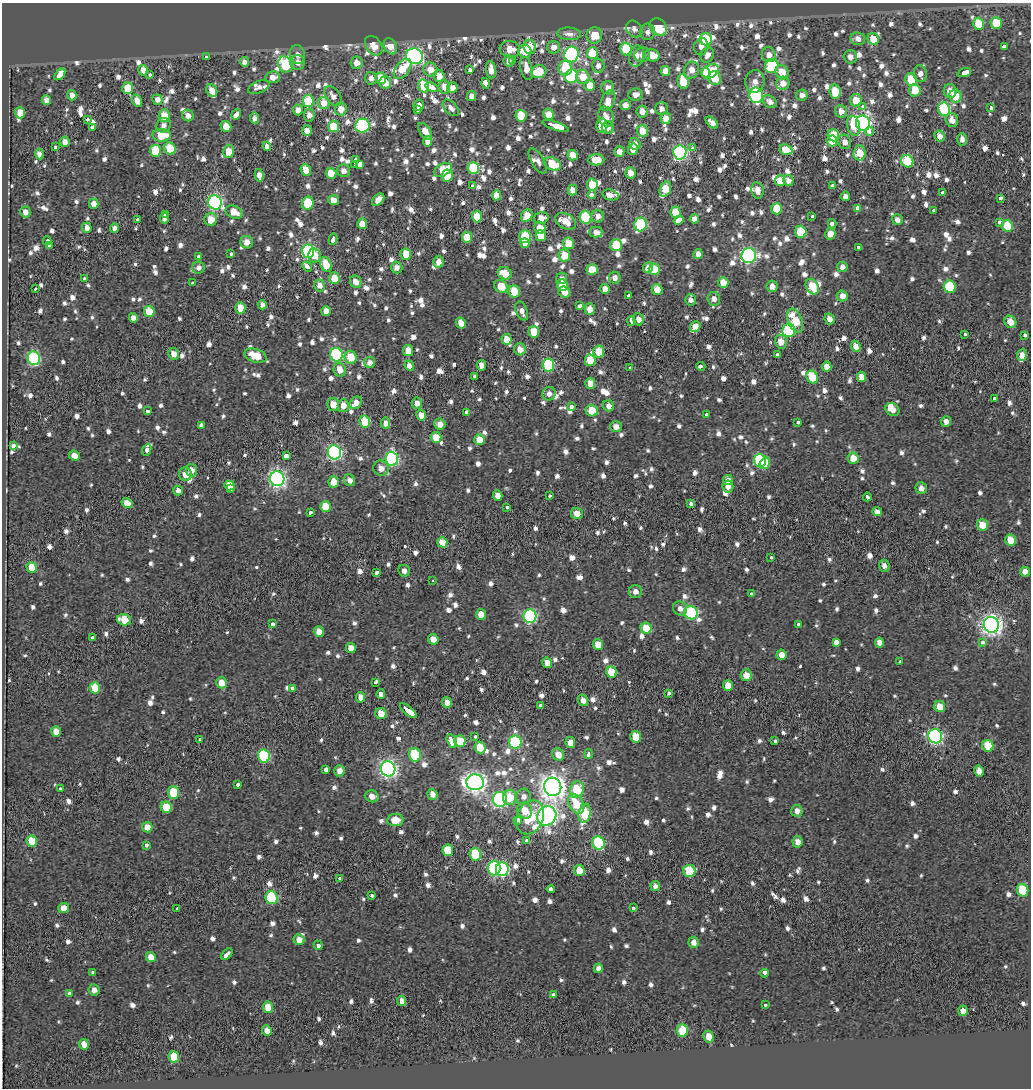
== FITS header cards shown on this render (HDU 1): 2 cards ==
NAXIS1  =                 1029
NAXIS2  =                 1086

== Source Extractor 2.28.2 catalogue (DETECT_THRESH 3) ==
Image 1029 x 1086 px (HDU 1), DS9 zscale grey, 1 PNG px = 1 image px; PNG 1033 x 1090 px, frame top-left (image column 1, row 1086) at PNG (2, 3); each listed source drawn as its Kron ellipse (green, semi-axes under 4 px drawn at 4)
Background 0.39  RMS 2.2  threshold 6.5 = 3 sigma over >= 5 px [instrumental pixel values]
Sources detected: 1343; of the 1343, the 500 brightest by FLUX_AUTO listed and drawn (843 fainter detections omitted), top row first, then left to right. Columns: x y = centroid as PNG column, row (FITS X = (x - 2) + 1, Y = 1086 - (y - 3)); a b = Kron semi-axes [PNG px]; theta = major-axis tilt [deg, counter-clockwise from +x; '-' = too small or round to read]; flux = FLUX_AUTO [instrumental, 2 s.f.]
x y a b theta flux
996 23 6 5 - 4900
978 24 6 5 - 4500
658 27 9 7 -43 5000
634 29 9 7 -47 810
647 32 8 7 - 830
569 34 12 6 -3 1200
594 35 8 8 - 2900
706 39 6 6 - 6600
858 39 7 6 - 1300
873 39 6 5 - 3100
374 46 11 7 -54 2200
390 46 8 6 -64 1800
1004 46 4 3 - 2100
530 47 7 6 - 2700
553 47 6 6 - 1200
701 47 8 7 - 1000
510 49 10 8 -9 2200
626 49 6 5 - 7000
525 51 7 6 - 2500
592 53 6 5 - 5000
571 54 8 7 - 31000
297 55 9 7 -81 990
642 55 8 7 - 1200
652 55 7 6 - 2500
707 55 8 6 62 1100
769 55 7 7 - 1200
414 56 8 7 - 36000
636 56 11 7 77 990
206 57 3 3 - 1400
850 57 6 6 - 910
513 60 3 3 - 4300
508 61 6 5 - 970
244 62 5 4 - 810
298 62 7 7 - 970
357 63 6 6 - 1300
285 64 8 7 - 11000
598 66 7 6 - 900
772 66 7 6 - 9800
565 68 7 7 - 4400
402 69 11 7 52 3400
526 69 11 6 -75 1900
143 70 5 4 - 1300
430 70 7 7 - 2000
470 70 3 3 - 1600
491 70 8 5 -83 1400
691 70 8 7 - 1600
539 71 8 6 11 4300
665 71 5 5 - 1500
710 71 9 6 32 8000
706 72 5 4 - 2900
782 72 7 6 - 2400
964 73 7 3 20 11000
60 74 7 4 46 3500
920 74 8 6 -79 1100
150 75 3 3 - 1000
439 76 6 5 - 1800
571 76 7 6 - 12000
273 77 7 6 - 1500
583 77 7 7 - 2900
371 78 6 6 - 980
381 78 6 5 - 3200
715 78 7 6 - 3400
911 80 6 5 - 4600
755 81 11 9 80 1200
683 82 7 5 -77 5200
385 83 6 6 - 1700
485 83 5 3 - 4000
783 83 7 6 - 1400
589 85 6 5 - 2300
424 86 7 5 -77 6400
259 87 11 6 21 810
432 87 7 3 -18 6100
444 87 7 5 -85 1500
128 88 6 5 - 4300
452 88 5 5 - 1200
608 88 6 6 - 1000
212 90 6 5 - 1500
915 90 6 5 - 2900
950 91 7 6 - 1500
835 92 7 5 -81 4000
635 94 7 6 - 870
72 95 5 4 - 900
756 95 8 6 -78 25000
802 95 6 5 - 900
333 96 11 7 -55 1100
471 96 5 4 - 1200
955 96 6 6 - 3100
46 100 5 4 - 1200
157 100 5 5 - 920
608 100 11 6 65 1500
856 100 6 6 - 2800
137 101 6 5 - 1200
308 101 6 5 - 7300
770 102 8 5 -33 810
324 103 6 6 - 1900
419 105 6 5 - 970
625 105 5 5 - 1200
863 107 4 4 - 1400
451 108 10 6 -46 890
991 108 4 3 - 2000
341 109 6 6 - 1900
662 109 7 6 - 830
944 109 7 6 - 15000
298 110 5 5 - 1200
418 110 3 3 - 1400
642 111 6 5 - 1100
841 111 6 6 - 1200
20 113 5 5 - 2200
236 114 5 3 - 13000
548 114 5 5 - 2100
309 115 6 5 - 1000
164 116 6 5 - 2500
188 116 6 5 - 870
521 116 6 5 - 4100
606 117 10 7 -76 1100
254 118 5 4 - 860
666 118 5 5 - 1400
88 119 3 3 - 1200
952 120 7 6 - 1400
712 123 7 4 -43 970
863 123 7 7 - 52000
163 125 7 7 - 820
602 125 7 5 -90 2700
226 126 6 5 - 1800
334 126 6 5 - 4500
362 126 7 7 - 20000
556 126 14 3 -18 15000
854 126 10 6 -77 3500
92 127 3 3 - 1100
608 128 6 6 - 880
307 131 5 5 - 1600
425 131 9 5 -56 1700
643 131 6 5 - 2900
869 131 4 3 - 3700
162 135 9 6 -4 4900
833 135 6 5 - 4300
939 136 5 5 - 1200
962 139 6 5 - 830
428 141 5 4 - 1100
832 141 5 5 - 2000
65 142 5 4 - 970
845 142 7 6 - 1000
635 144 6 5 - 870
267 146 5 4 - 860
55 147 3 3 - 1100
692 147 3 3 - 1100
170 149 6 5 - 6300
633 149 5 5 - 1600
786 150 6 5 - 2600
155 151 6 5 - 6500
229 151 6 5 - 2400
619 151 5 5 - 1100
680 152 7 6 - 32000
859 153 7 6 - 3600
39 154 5 4 - 1100
573 155 5 5 - 1700
356 160 3 3 - 12000
596 160 8 5 2 3400
538 161 14 6 -59 820
907 161 6 6 - 8300
355 164 4 3 - 930
360 164 4 3 - 5700
552 164 9 6 -24 5000
473 168 6 6 - 9000
306 170 6 5 - 2000
443 170 9 6 30 4000
344 171 6 6 - 1000
331 173 5 5 - 3000
630 173 5 5 - 1300
259 175 6 4 -81 1000
447 176 6 5 - 5000
788 180 5 5 - 1100
780 181 5 5 - 2400
592 185 6 5 - 3500
472 186 3 3 - 2300
833 186 4 3 - 7200
665 189 8 5 67 4200
572 190 5 5 - 1200
757 190 8 6 -81 1100
943 193 3 3 - 2400
496 195 5 4 - 1700
592 195 4 3 - 3000
610 195 8 5 -15 1100
845 196 5 4 - 830
1000 198 3 3 - 1900
333 200 5 5 - 1700
378 200 7 5 46 1200
215 202 7 6 - 30000
308 203 7 6 - 5200
94 204 5 4 - 1300
858 208 3 3 - 3300
777 209 6 5 - 4000
934 210 3 3 - 1600
25 212 5 5 - 1000
234 212 9 6 -25 2100
675 212 5 5 - 2600
165 214 3 3 - 900
477 216 6 5 - 2600
527 216 7 5 57 2700
598 216 6 6 - 920
585 217 6 6 - 10000
812 217 3 3 - 1300
164 218 5 4 - 820
541 218 7 6 - 1300
211 219 6 6 - 2300
694 219 4 4 - 950
137 220 3 3 - 1100
678 220 5 3 - 7200
897 220 5 5 - 830
565 221 11 7 -27 2600
999 222 4 3 - 3000
362 224 5 5 - 1800
640 224 7 6 - 14000
832 224 4 4 - 1800
1007 226 6 5 - 5400
87 228 5 4 - 1100
114 228 5 4 - 810
540 228 6 5 - 2000
596 232 7 5 0 850
801 232 6 5 - 6600
830 234 6 5 - 1600
541 236 5 5 - 2300
467 237 5 5 - 3300
525 237 6 6 - 6600
333 239 5 3 - 3900
47 241 4 3 - 1900
247 242 6 6 - 1100
525 243 5 5 - 1100
568 243 6 5 - 2700
49 245 3 3 - 1400
616 245 6 5 - 4400
858 247 4 3 - 1500
308 251 6 6 - 19000
231 253 3 3 - 1400
406 254 6 5 - 4000
698 254 5 4 - 850
314 255 7 6 - 2200
564 255 6 6 - 2800
749 256 7 7 - 35000
199 257 3 3 - 1900
438 262 6 5 - 1100
326 264 8 5 -68 3300
198 267 6 6 - 860
307 267 5 3 - 3300
842 267 5 5 - 820
397 268 6 5 - 910
648 268 5 5 - 1500
654 269 6 5 - 3400
592 270 6 5 - 3600
505 273 7 6 - 2600
84 278 3 3 - 1300
334 278 6 5 - 2500
562 278 6 5 - 820
615 278 6 5 - 860
356 282 6 5 - 1300
723 282 5 5 - 2500
193 283 4 3 - 3100
319 285 6 5 - 1200
562 285 6 5 - 3000
501 286 7 5 -38 3400
772 286 6 5 - 1100
812 286 8 6 -60 4000
950 287 6 6 - 7600
35 289 3 3 - 1100
605 289 5 4 - 1100
657 290 5 5 - 2000
514 292 6 5 - 4300
564 292 6 5 - 1500
628 296 3 3 - 1700
842 296 5 5 - 1300
714 299 6 6 - 1000
691 300 6 5 - 810
262 305 4 4 - 840
580 306 4 3 - 1900
240 308 5 5 - 2600
590 309 6 5 - 1600
149 311 5 5 - 3700
326 311 5 5 - 1300
522 311 10 6 -70 890
133 318 5 4 - 1000
638 319 6 5 - 1100
829 319 5 4 - 1100
631 321 5 3 - 4300
795 321 13 7 -68 4700
1010 322 6 5 - 1800
461 323 5 5 - 1500
695 326 5 5 - 1500
789 331 6 6 - 15000
534 332 6 5 - 3500
965 334 3 3 - 1300
1025 335 3 3 - 1700
507 339 5 5 - 2000
781 342 7 6 - 1400
856 346 6 4 -66 1200
520 349 6 5 - 1600
408 351 5 5 - 2200
599 352 6 5 - 2900
174 354 6 5 - 1300
336 355 7 6 - 19000
777 355 4 3 - 2000
1022 355 6 4 82 1200
255 356 11 6 -18 3500
351 357 6 6 - 3300
34 358 7 6 - 21000
590 360 6 5 - 3800
370 363 5 5 - 1100
481 365 5 4 - 1400
548 365 6 6 - 13000
409 366 5 4 - 890
701 366 4 3 - 2200
827 366 5 4 - 1200
630 368 3 3 - 1400
340 370 7 6 - 1600
474 376 3 3 - 1200
812 377 7 5 -60 4200
862 377 5 4 - 1600
590 383 5 5 - 1700
549 394 7 6 - 910
994 398 3 3 - 1500
356 403 7 5 46 1800
417 403 5 5 - 870
333 405 6 6 - 1900
343 405 6 5 - 1500
571 406 4 3 - 1100
609 406 6 5 - 930
892 410 7 6 - 1500
147 411 4 3 - 1400
592 411 6 5 - 3800
466 413 4 3 - 5700
707 414 3 3 - 870
421 415 5 5 - 1600
946 421 5 5 - 830
365 422 6 5 - 4700
798 422 3 3 - 1100
385 423 5 5 - 870
440 424 5 5 - 1200
201 425 4 3 - 2000
616 427 6 5 - 1100
436 437 5 5 - 3500
479 440 5 5 - 2700
13 446 3 3 - 2300
147 450 6 3 66 4200
334 452 7 6 - 32000
74 456 6 4 -23 890
286 456 4 3 - 7800
853 458 5 5 - 2000
392 459 7 6 - 24000
760 461 6 6 - 14000
765 463 6 5 - 4400
381 468 8 7 - 1200
192 470 6 6 - 1200
185 474 7 6 - 1300
277 479 7 7 - 54000
350 480 6 5 - 840
728 480 5 5 - 1100
334 482 5 5 - 2000
230 485 5 5 - 3000
728 486 6 5 - 880
921 488 6 5 - 970
231 489 4 3 - 1900
178 490 5 4 - 840
498 496 5 4 - 1100
550 496 3 3 - 1100
867 497 4 3 - 1500
127 503 5 5 - 1500
690 504 4 3 - 2000
325 507 5 5 - 3900
506 507 3 3 - 1500
877 512 5 4 - 910
310 513 4 3 - 1000
577 514 6 5 - 1300
982 525 6 5 - 2600
1011 540 5 5 - 3000
442 542 5 5 - 2500
771 557 3 3 - 810
884 566 6 5 - 830
32 567 5 5 - 2600
404 571 6 6 - 830
377 572 4 3 - 2300
1025 572 5 4 - 1100
433 581 3 3 - 2200
635 591 6 6 - 1000
752 594 3 3 - 1300
680 608 7 6 - 890
691 613 7 6 - 19000
481 614 5 5 - 1900
530 616 7 6 - 26000
124 620 7 5 -17 3800
272 624 4 3 - 2500
798 625 3 3 - 5600
991 625 8 7 - 81000
646 628 5 5 - 3700
319 631 5 5 - 1400
92 638 3 3 - 2000
433 639 5 5 - 1500
836 642 4 3 - 9200
983 642 3 3 - 1700
879 643 5 4 - 940
598 645 5 5 - 2300
351 648 5 5 - 1400
781 655 5 5 - 1200
900 662 3 3 - 940
547 663 5 5 - 1800
611 672 6 5 - 4200
746 675 6 5 - 1700
375 682 4 3 - 16000
222 683 5 5 - 2100
728 686 5 5 - 2300
95 688 5 5 - 3600
293 688 4 3 - 3100
668 693 4 3 - 1700
381 694 5 4 - 900
361 697 5 4 - 1200
583 700 6 5 - 1000
447 702 5 5 - 1500
541 706 4 3 - 4200
940 707 6 5 - 2400
408 710 10 3 -41 20000
381 713 5 5 - 2100
56 732 5 5 - 1700
475 736 3 3 - 1600
935 736 7 6 - 34000
636 737 6 5 - 3500
200 740 3 3 - 870
452 741 7 4 -61 6800
460 741 6 5 - 4200
775 741 4 3 - 980
515 742 6 6 - 13000
570 743 5 5 - 1600
988 746 6 5 - 5100
480 748 6 5 - 3000
558 754 6 5 - 1600
589 754 5 3 - 3200
415 755 7 6 - 8300
264 756 6 6 - 15000
326 769 3 3 - 5800
388 769 7 7 - 56000
339 771 6 5 - 1100
979 771 5 5 - 1200
475 782 9 8 - 94000
238 785 4 3 - 1700
553 787 9 8 - 130000
60 789 3 3 - 1800
577 790 8 6 68 5700
173 793 6 5 - 5600
432 794 5 5 - 1100
372 796 7 6 - 1100
523 796 8 7 - 1000
509 797 8 6 88 3500
500 799 7 7 - 27000
576 804 10 7 -60 4200
166 807 5 5 - 4100
525 810 8 7 - 2500
797 811 6 5 - 950
585 813 9 6 79 8800
547 816 10 9 - 73000
530 817 17 13 66 6300
395 820 8 6 8 2300
518 820 4 3 - 2200
147 827 5 5 - 1500
32 841 6 5 - 3800
526 841 3 3 - 1500
797 842 6 5 - 1100
598 843 7 6 - 13000
146 845 3 3 - 1500
448 850 6 5 - 4200
475 854 6 5 - 7200
494 868 7 6 - 18000
502 869 7 6 - 25000
579 870 5 5 - 2900
689 871 6 6 - 7000
340 879 4 3 - 1500
655 886 5 5 - 850
551 889 4 3 - 2700
1023 890 6 5 - 7500
372 896 3 3 - 1100
271 898 6 6 - 11000
64 908 5 5 - 1800
177 908 3 3 - 4600
633 908 4 3 - 860
299 940 5 5 - 1600
694 942 5 5 - 1300
318 945 4 3 - 3500
227 954 7 3 48 4400
151 957 5 5 - 1600
598 968 5 4 - 860
93 972 4 3 - 950
765 973 4 3 - 3200
94 990 5 5 - 980
69 993 3 3 - 3100
553 994 3 3 - 1900
402 1001 5 4 - 1300
765 1005 3 3 - 1200
268 1007 6 5 - 2400
963 1011 5 5 - 1200
682 1030 6 5 - 5800
267 1031 5 4 - 1200
709 1037 6 5 - 1900
84 1044 5 5 - 1600
174 1057 6 5 - 4200
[843 fainter detections neither listed nor drawn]